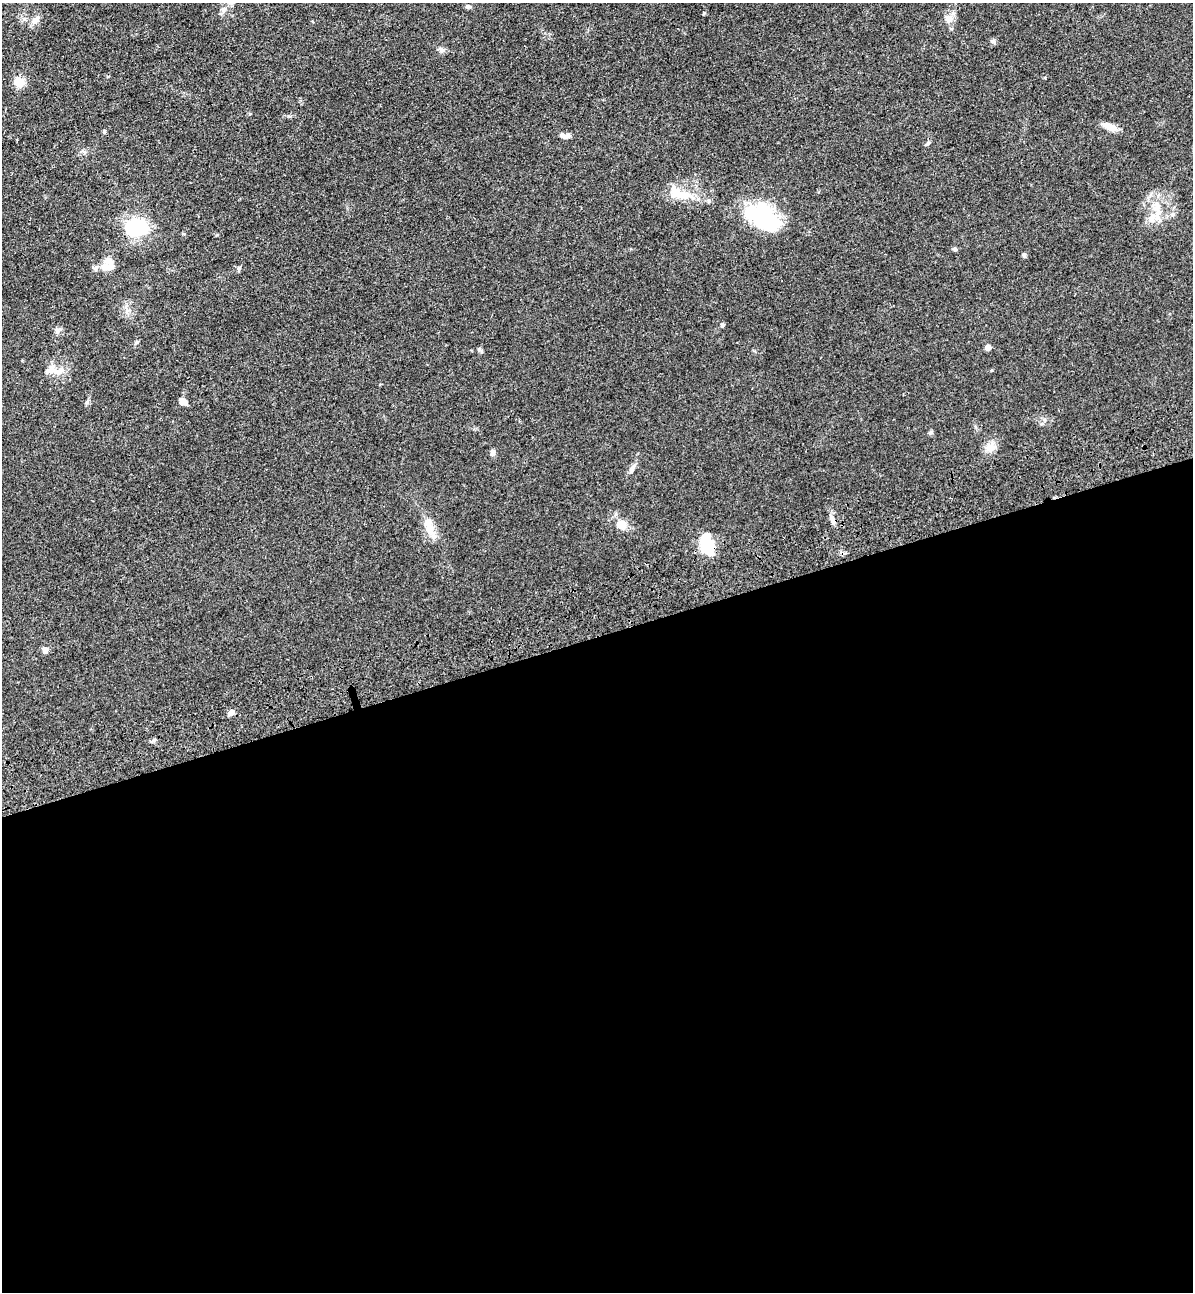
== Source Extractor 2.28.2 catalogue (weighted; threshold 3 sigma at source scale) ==
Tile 15 of 4 x 4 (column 3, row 4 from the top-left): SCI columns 2690-3880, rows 116-1405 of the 5261 x 5389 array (HDU 1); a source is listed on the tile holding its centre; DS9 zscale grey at full resolution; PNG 1195 x 1294 px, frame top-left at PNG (2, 3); no overlay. Shown black and unused: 51% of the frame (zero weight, under 3 of 4 exposures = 6% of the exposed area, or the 3 px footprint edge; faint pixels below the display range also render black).
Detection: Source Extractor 2.28.2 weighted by HDU 2 'WHT'; one run over the whole footprint, this tile lists its part. Background 0.0538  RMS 0.0057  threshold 0.0259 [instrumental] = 3 sigma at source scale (4.5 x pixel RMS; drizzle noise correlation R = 1.50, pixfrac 1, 0.05/0.05 arcsec/px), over >= 5 px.
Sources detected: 41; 2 inside a brighter object's white glare — not listed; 2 inside a brighter listed object's ellipse — not listed separately; the other 37 listed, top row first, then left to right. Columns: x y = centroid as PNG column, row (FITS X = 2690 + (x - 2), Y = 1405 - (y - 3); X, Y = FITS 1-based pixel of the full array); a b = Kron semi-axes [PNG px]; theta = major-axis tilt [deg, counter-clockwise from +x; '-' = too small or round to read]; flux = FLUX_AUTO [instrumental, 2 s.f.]
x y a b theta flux
231 3 9 6 -49 1.7
468 7 7 5 6 1.1
224 9 9 6 44 2.1
949 19 11 10 - 4
35 20 13 7 41 3.4
992 41 7 5 -16 1.2
442 50 6 6 - 1.4
19 82 5 5 - 27
1110 127 17 7 -21 5.5
104 131 6 4 69 0.72
565 135 14 6 -6 2.5
928 143 8 4 45 0.94
680 194 34 11 -8 13
1158 212 23 8 81 7.7
762 213 35 21 0 42
1172 214 7 5 20 1.5
137 227 30 21 -5 26
954 249 7 4 -26 0.97
1024 255 7 4 80 1.1
108 267 19 8 6 5.8
238 269 6 4 72 0.86
722 325 5 5 - 1
57 330 8 7 - 1.8
136 343 7 4 37 0.8
988 348 4 4 - 4.6
481 352 7 5 -72 1
58 371 22 8 0 5.8
183 402 10 7 -26 2.9
931 432 6 5 - 0.97
990 447 14 11 53 4.8
493 452 8 6 -83 1.9
632 469 13 6 64 2.3
621 525 14 12 -17 5.4
430 530 18 12 -46 7.1
707 548 18 14 -55 18
45 650 9 7 -51 1.7
231 713 9 5 48 2.4
Isophote crosses this tile's border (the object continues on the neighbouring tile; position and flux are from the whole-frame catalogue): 1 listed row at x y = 231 3
Unlisted compact peaks at least as high as the median listed source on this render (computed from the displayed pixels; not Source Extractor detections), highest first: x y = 87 402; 992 370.